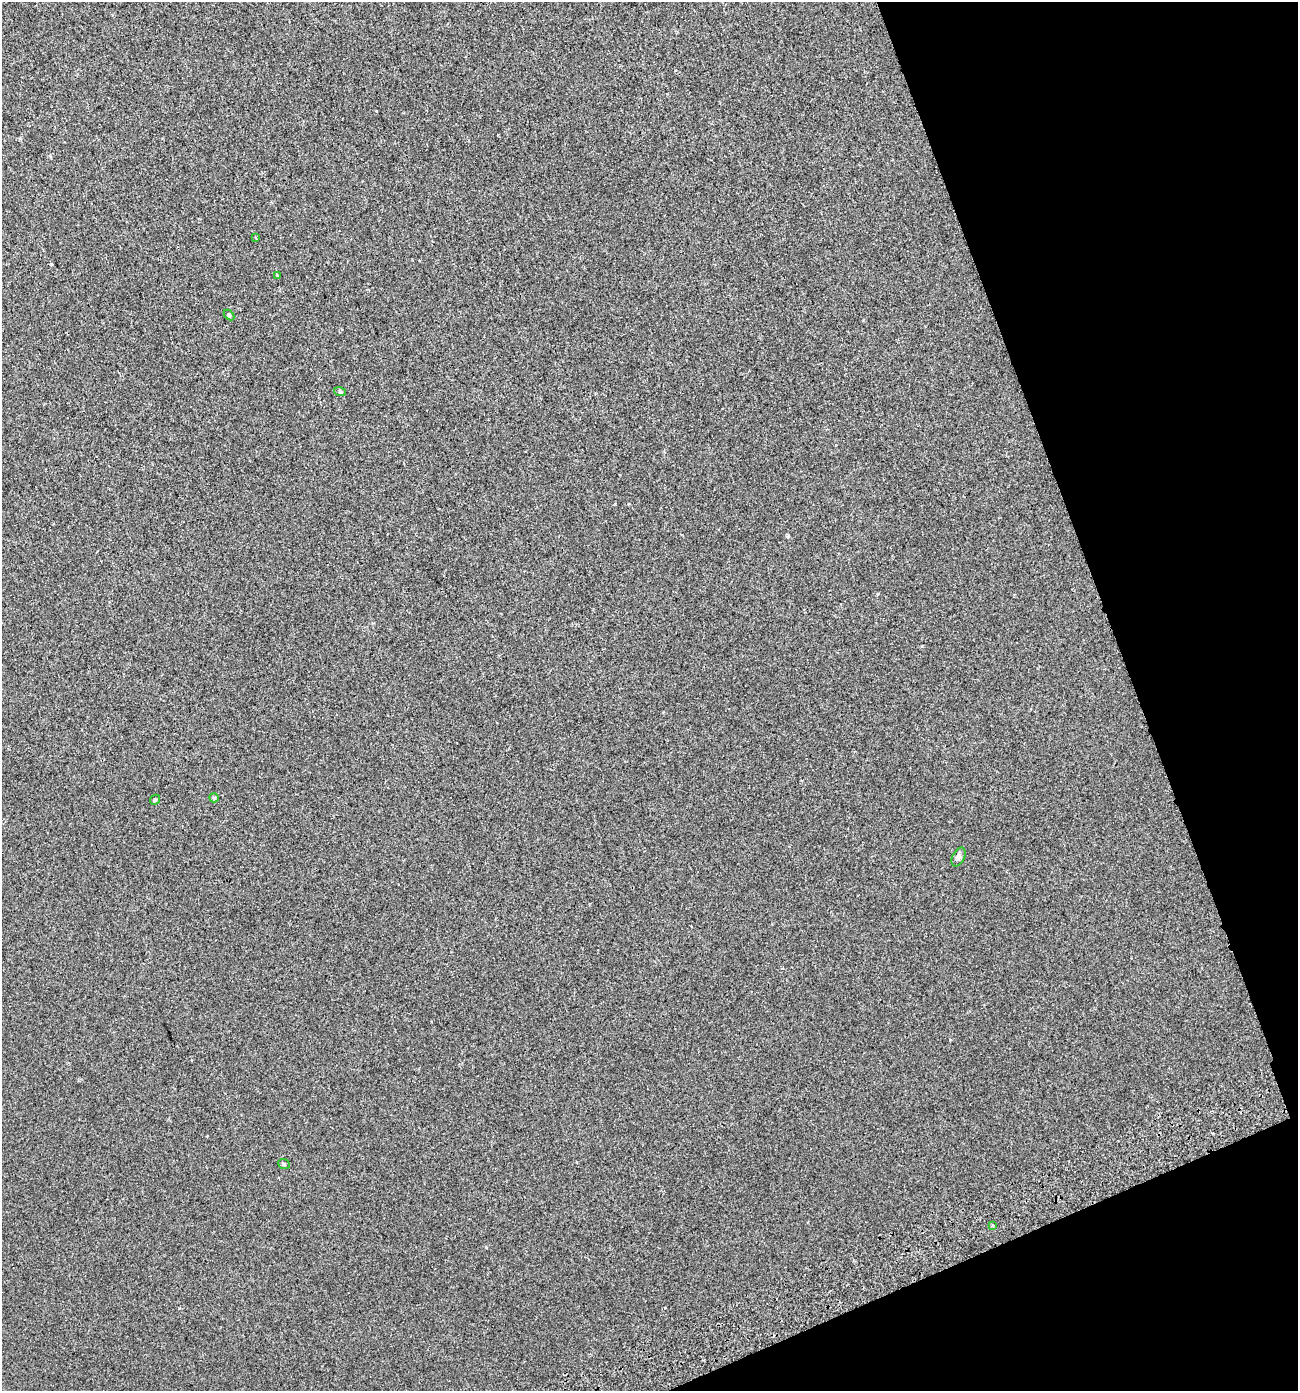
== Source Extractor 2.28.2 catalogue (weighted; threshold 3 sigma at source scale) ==
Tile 12 of 4 x 4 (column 4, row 3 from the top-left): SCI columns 4059-5354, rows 1448-2836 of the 5460 x 5672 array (HDU 1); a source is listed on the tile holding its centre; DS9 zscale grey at full resolution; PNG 1300 x 1393 px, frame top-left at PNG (2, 2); each listed source drawn as its Kron ellipse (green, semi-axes under 4 px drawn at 4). Shown black and unused: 18% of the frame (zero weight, under 2 of 3 exposures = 3% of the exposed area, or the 3 px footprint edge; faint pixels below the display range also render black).
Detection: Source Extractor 2.28.2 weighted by HDU 2 'WHT'; one run over the whole footprint, this tile lists its part. Background 7.48e-05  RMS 0.0041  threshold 0.0185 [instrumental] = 3 sigma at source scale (4.5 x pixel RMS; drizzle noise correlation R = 1.50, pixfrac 1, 0.0396/0.0396 arcsec/px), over >= 5 px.
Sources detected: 9; all 9 listed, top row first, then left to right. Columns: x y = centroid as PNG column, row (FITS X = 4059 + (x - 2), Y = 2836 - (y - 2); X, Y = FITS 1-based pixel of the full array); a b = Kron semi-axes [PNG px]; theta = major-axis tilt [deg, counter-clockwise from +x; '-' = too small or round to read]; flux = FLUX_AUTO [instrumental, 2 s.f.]
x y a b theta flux
255 238 4 2 - 0.42
277 276 3 3 - 0.41
229 315 6 4 -45 0.44
340 392 6 3 -18 0.45
214 798 5 4 - 0.55
155 800 5 4 - 0.51
958 857 10 6 63 1.2
284 1164 6 4 -23 0.61
993 1225 3 3 - 0.94